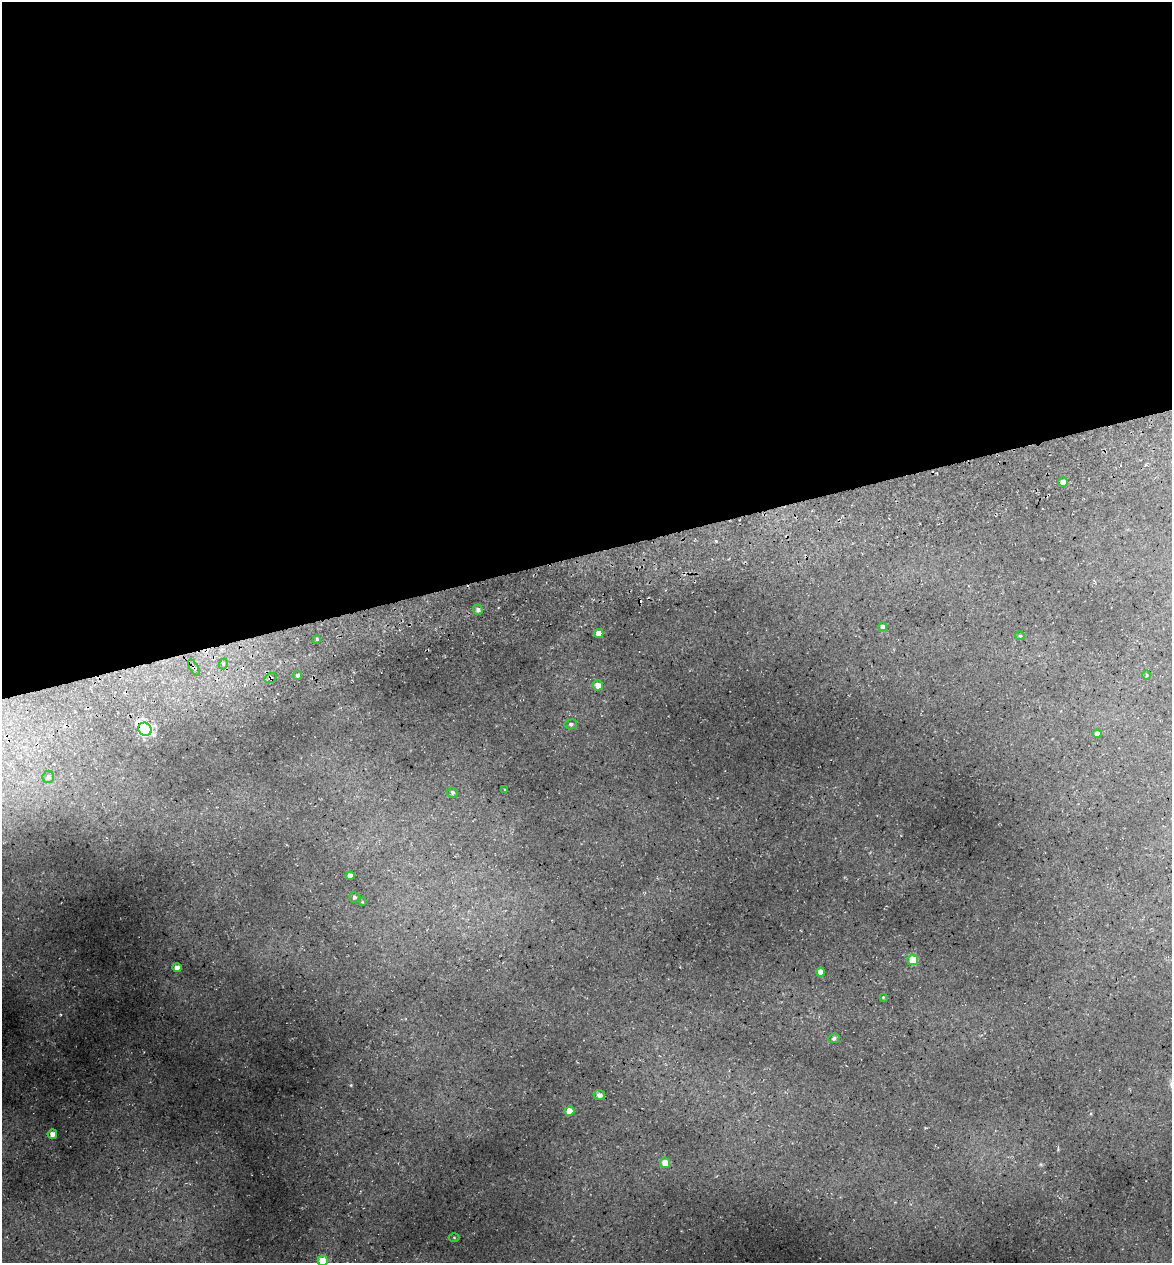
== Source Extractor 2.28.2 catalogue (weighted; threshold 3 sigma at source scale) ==
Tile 2 of 4 x 4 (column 2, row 1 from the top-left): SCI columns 1315-2484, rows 3857-5117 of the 4922 x 5194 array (HDU 1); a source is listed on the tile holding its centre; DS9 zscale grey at full resolution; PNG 1174 x 1265 px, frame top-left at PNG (2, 2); each listed source drawn as its Kron ellipse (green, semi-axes under 4 px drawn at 4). Shown black and unused: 44% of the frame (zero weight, under 3 of 5 exposures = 5% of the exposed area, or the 3 px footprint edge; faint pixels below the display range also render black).
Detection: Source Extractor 2.28.2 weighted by HDU 2 'WHT'; one run over the whole footprint, this tile lists its part. Background 0.135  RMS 0.0071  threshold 0.0321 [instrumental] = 3 sigma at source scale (4.5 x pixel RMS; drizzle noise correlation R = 1.50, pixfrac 1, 0.0396/0.0396 arcsec/px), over >= 5 px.
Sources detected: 33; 1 cosmic-ray / hot-pixel residue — neither listed nor drawn; the other 32 listed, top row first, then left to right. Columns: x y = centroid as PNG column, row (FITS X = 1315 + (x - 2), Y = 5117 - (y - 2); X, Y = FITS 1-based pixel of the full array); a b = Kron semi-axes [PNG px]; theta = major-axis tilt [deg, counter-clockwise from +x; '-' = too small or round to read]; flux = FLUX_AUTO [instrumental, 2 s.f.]
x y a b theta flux
1063 482 5 5 - 3
478 610 5 5 - 2.1
883 627 4 4 - 3.4
599 633 4 4 - 5.4
1020 636 4 4 - 0.88
317 639 3 3 - 0.86
223 664 5 3 - 0.86
194 668 9 4 -61 1.6
298 675 4 4 - 1.5
1146 675 5 3 - 0.64
270 678 6 4 21 1.5
598 685 5 5 - 5.6
571 724 6 5 - 1.3
145 729 7 6 - 180
1097 734 4 4 - 3.1
48 777 6 5 - 1.4
505 790 3 3 - 0.82
452 793 5 5 - 1.3
350 876 4 4 - 3.8
354 897 5 5 - 1.6
362 902 3 3 - 0.56
913 960 5 5 - 17
177 968 4 4 - 4.7
820 972 4 4 - 4.6
883 997 4 3 - 0.65
834 1038 5 4 - 1.5
599 1095 6 5 - 2.7
569 1111 5 5 - 9.7
52 1134 5 4 - 3.8
665 1163 5 5 - 6.9
454 1237 5 3 - 0.54
323 1261 5 5 - 17
Overlapping masked pixels (flux is a lower limit): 3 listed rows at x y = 194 668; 270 678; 145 729
Isophote crosses this tile's border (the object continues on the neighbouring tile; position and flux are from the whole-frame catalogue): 1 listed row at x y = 323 1261